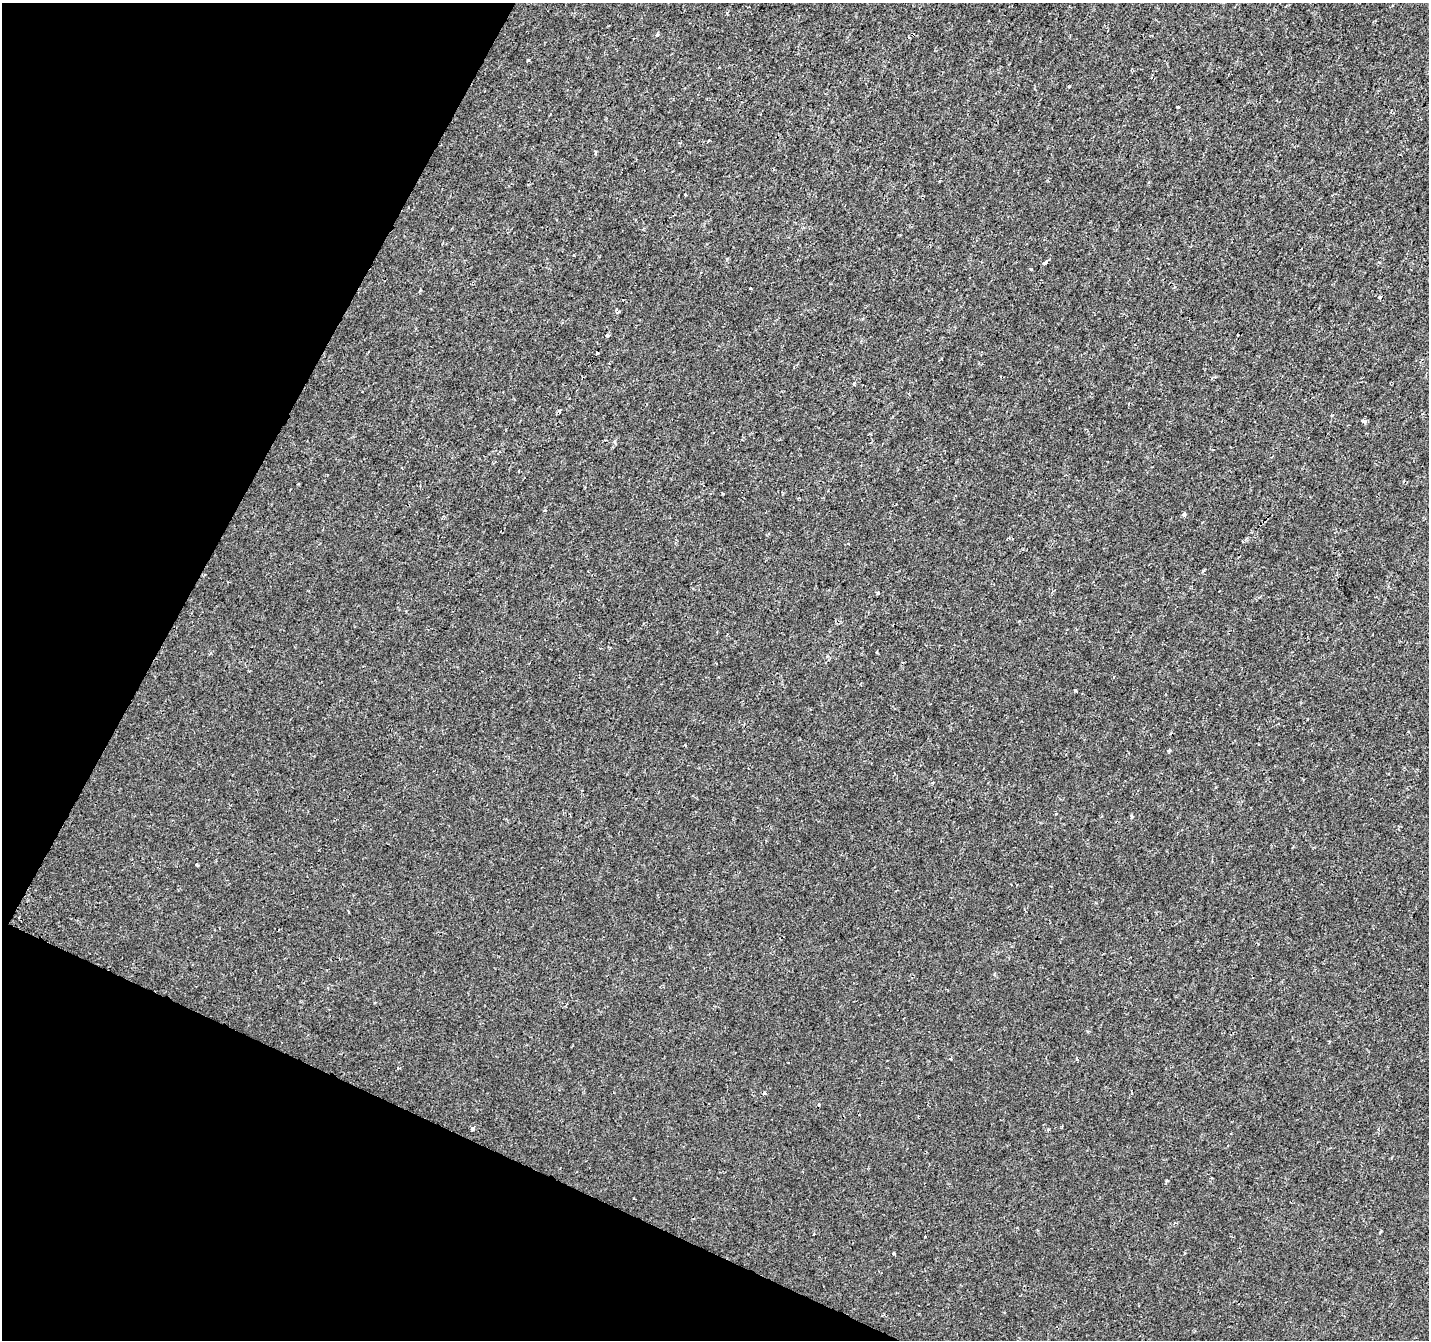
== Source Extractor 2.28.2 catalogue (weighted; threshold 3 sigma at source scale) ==
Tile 9 of 4 x 4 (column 1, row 3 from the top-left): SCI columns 1-1427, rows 1540-2877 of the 5715 x 5822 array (HDU 1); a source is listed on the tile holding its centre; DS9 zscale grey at full resolution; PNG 1431 x 1342 px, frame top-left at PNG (2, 3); no overlay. Shown black and unused: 22% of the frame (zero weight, under 2 of 3 exposures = <1% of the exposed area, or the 3 px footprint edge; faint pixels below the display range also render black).
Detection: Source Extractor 2.28.2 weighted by HDU 2 'WHT'; one run over the whole footprint, this tile lists its part. Background 2.51e-04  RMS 0.0022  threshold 0.0101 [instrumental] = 3 sigma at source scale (4.5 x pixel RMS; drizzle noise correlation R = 1.50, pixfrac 1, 0.0396/0.0396 arcsec/px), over >= 5 px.
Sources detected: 28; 5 cosmic-ray / hot-pixel residue — not listed; the other 23 listed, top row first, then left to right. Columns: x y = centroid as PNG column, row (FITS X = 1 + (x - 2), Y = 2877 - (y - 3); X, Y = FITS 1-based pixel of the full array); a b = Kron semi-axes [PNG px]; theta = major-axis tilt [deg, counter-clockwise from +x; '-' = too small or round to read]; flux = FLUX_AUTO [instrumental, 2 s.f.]
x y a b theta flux
657 35 4 4 - 0.44
528 60 3 3 - 0.3
1178 107 3 3 - 0.34
595 153 5 3 - 0.23
1045 263 4 3 - 0.89
1031 269 3 3 - 0.62
750 288 3 2 - 0.25
618 312 5 4 - 0.37
607 335 4 3 - 0.7
854 384 3 3 - 0.54
1364 422 5 4 - 0.53
544 511 3 3 - 0.9
1184 515 4 3 - 0.65
878 593 4 3 - 0.55
1113 677 3 2 - 0.19
1075 690 3 3 - 0.36
1132 816 3 3 - 0.47
197 864 3 3 - 0.84
1076 1059 5 3 - 0.27
472 1128 4 3 - 1.4
1380 1232 3 3 - 0.25
925 1236 3 2 - 0.26
893 1253 3 3 - 0.33
Unlisted compact peaks at least as high as the median listed source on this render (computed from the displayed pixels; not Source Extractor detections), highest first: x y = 1167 1181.